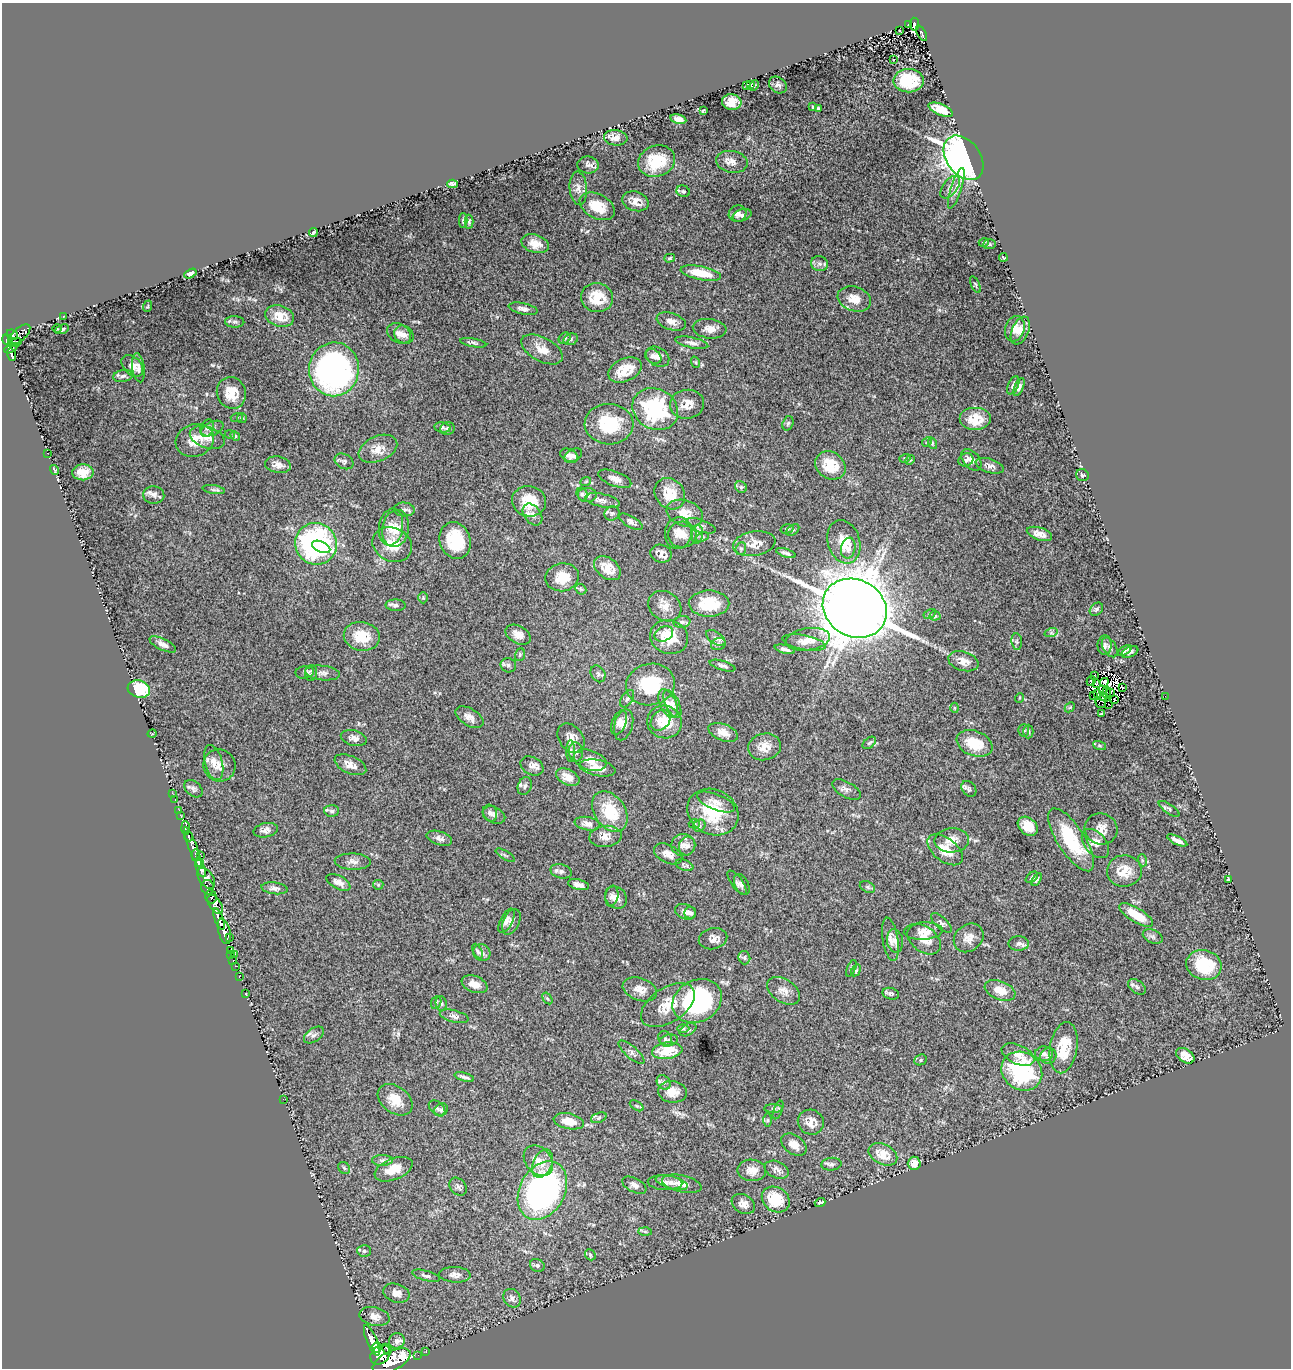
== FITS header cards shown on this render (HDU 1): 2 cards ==
NAXIS1  =                 1289
NAXIS2  =                 1366

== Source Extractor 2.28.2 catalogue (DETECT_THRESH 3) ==
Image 1289 x 1366 px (HDU 1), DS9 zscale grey, 1 PNG px = 1 image px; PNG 1293 x 1370 px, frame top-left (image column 1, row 1366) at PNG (2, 3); each listed source drawn as its Kron ellipse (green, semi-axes under 4 px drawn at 4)
Background 1.48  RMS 0.038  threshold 0.115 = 3 sigma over >= 5 px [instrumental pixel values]
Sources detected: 402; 5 with non-positive FLUX_AUTO (blend fragments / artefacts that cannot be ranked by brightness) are neither listed nor drawn; the other 397 listed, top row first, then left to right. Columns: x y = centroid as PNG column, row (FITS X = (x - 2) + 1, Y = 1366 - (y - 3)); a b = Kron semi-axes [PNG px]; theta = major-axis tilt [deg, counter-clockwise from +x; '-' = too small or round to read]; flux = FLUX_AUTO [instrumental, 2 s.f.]
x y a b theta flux
909 24 2 2 - 10
914 24 6 4 -82 130
900 31 3 2 - 1.9
922 33 8 3 -64 85
894 60 3 3 - 16
909 81 15 11 1 97
747 85 3 2 - 2
751 85 3 2 - 1.7
778 85 10 7 -36 9
754 86 5 3 - 2.7
732 102 10 7 -6 52
813 107 3 3 - 3
818 108 4 3 - 3.4
941 110 13 5 -23 44
703 111 4 3 - 3.4
678 119 8 4 -13 11
616 138 12 7 -4 21
964 158 25 16 -53 1500
657 161 19 15 20 89
732 162 16 11 -9 20
588 165 11 8 -7 9.7
452 184 5 4 - 6.1
950 187 13 7 53 12
578 188 17 8 -85 18
956 188 21 5 72 15
683 191 7 5 -24 5.2
635 201 13 9 -18 26
597 206 19 12 -27 61
737 214 9 8 - 11
742 215 10 6 18 8.3
463 221 7 4 -89 4.6
469 222 7 4 -90 4.2
313 232 4 3 - 5.7
984 242 5 3 - 3
535 244 14 9 -17 27
989 244 6 5 - 4.1
1003 257 4 2 - 2.3
670 258 5 4 - 3.4
819 264 8 7 - 9.7
701 273 20 7 -11 64
190 274 6 4 28 7.9
975 285 9 3 -67 3.4
597 297 16 14 -14 66
854 299 17 12 -17 33
148 306 6 3 71 2.5
523 309 14 5 -12 12
64 316 4 3 - 2
280 316 15 10 -17 46
671 321 15 8 -18 19
235 322 9 6 -2 7.6
57 329 4 3 - 2.1
62 329 7 4 22 5.6
710 329 17 9 -6 23
1015 329 13 9 74 23
1020 331 15 8 67 21
399 333 13 9 -27 17
12 335 6 5 - 520
19 335 13 6 41 600
404 335 10 8 -32 13
565 338 6 5 - 4.9
571 339 7 5 17 5.9
8 340 6 5 - 920
15 342 7 3 14 210
473 343 13 4 -10 6.2
692 343 17 5 -12 11
11 348 7 4 29 420
542 349 22 12 -28 34
12 355 6 4 -72 320
653 356 9 6 -36 8.8
658 357 12 9 -33 16
695 362 6 4 -72 3
132 366 12 8 -44 15
138 368 15 6 -82 12
334 369 27 25 84 840
625 370 17 11 25 56
123 376 10 6 10 8.5
1013 385 10 5 65 8.1
1019 387 9 4 67 8
231 393 16 14 -67 51
687 404 17 14 7 31
655 409 24 20 -31 250
237 417 6 4 18 3.6
242 418 5 5 - 3.5
976 419 16 11 0 48
788 423 7 5 72 5
609 424 24 20 -2 120
443 427 8 5 -8 5.9
207 428 9 6 70 7.7
447 428 7 6 - 7.5
212 429 11 7 24 10
230 435 5 3 - 2.7
235 436 5 4 - 3
207 437 18 10 -18 26
195 440 20 16 20 50
927 442 5 4 - 3.3
932 443 6 3 -73 2.9
378 449 20 12 23 33
47 453 2 2 - 2
569 455 9 6 -23 12
573 456 9 6 32 8.3
905 458 5 3 - 3.2
910 460 5 4 - 3.3
966 460 7 6 - 6
971 460 12 8 -49 13
344 461 10 7 -27 7
278 465 13 8 -10 17
830 465 16 13 -35 68
990 466 14 7 -17 12
55 470 5 2 - 3.3
83 472 10 8 3 27
1082 475 6 5 - 5.5
615 479 17 7 -21 17
586 481 5 3 - 2.4
741 487 6 5 - 5.1
214 490 11 4 -9 6.3
582 494 6 5 - 5.6
670 494 17 14 -49 50
154 495 10 9 - 12
587 495 9 7 0 8.8
529 501 17 15 -10 68
603 501 17 6 -12 13
404 509 10 7 -4 7
612 513 8 7 - 5.8
685 513 19 13 -19 35
533 515 12 8 -52 16
631 522 13 5 -29 10
701 526 15 6 -19 11
391 527 18 12 81 34
396 528 19 13 80 40
787 529 6 4 16 3.8
793 530 7 4 36 4.8
678 533 16 13 82 27
1039 534 13 6 -18 18
682 535 14 13 - 27
697 535 9 5 82 10
702 537 7 4 25 3.8
455 541 19 15 -71 110
844 542 22 16 -73 55
316 544 21 20 - 590
754 544 21 12 10 31
392 545 20 16 -24 59
321 547 10 5 -24 86
848 548 10 7 79 13
741 549 6 5 - 5.1
786 553 10 3 -18 7.5
661 554 11 8 -16 16
607 568 15 10 -37 42
562 577 17 14 10 52
581 589 6 5 - 3.9
423 598 6 5 - 2.9
709 604 20 13 0 88
395 605 10 5 -1 6.7
665 606 17 14 -33 28
855 608 33 28 -30 9000
1096 609 7 5 44 5.2
930 614 6 4 29 3.7
935 616 5 4 - 4.1
682 622 8 5 8 8.6
1051 633 7 4 18 5.3
664 634 10 7 27 16
518 635 13 8 -29 20
362 636 18 14 -11 71
669 637 19 17 -20 75
716 638 11 6 -35 10
808 639 22 11 8 33
1017 642 8 5 -83 6.1
804 643 22 7 -11 22
163 644 14 5 -26 12
718 644 8 6 21 8
1105 645 9 7 87 7.7
1110 647 11 6 -59 9.8
785 649 10 3 -14 8.5
1125 651 8 4 34 6
1130 652 9 5 24 6.8
520 655 6 5 - 4
963 661 15 9 -16 25
508 665 8 7 - 7.3
723 666 13 4 -16 7.8
305 672 9 6 9 6
311 673 8 6 85 5.7
323 673 17 7 -6 13
598 674 9 7 -59 8.4
1094 675 2 2 - 1.5
1091 681 5 2 - 2.8
1104 682 4 4 - 21
1096 683 3 2 - 1.5
650 685 24 20 11 140
1122 687 4 2 - 2.4
139 689 11 8 -14 130
1103 690 4 3 - 5.5
1111 692 4 3 - 3
1098 693 3 2 - 5.5
1107 693 6 2 -82 4.1
1094 695 2 2 - 1.8
1165 696 2 2 - 12
1104 697 4 3 - 3.6
1019 698 5 3 - 2.2
627 699 10 5 56 7.7
1114 699 3 2 - 2.7
1101 703 5 3 - 0.41
668 704 15 8 -65 19
672 704 15 7 -63 15
1109 704 2 2 - 2.8
1070 707 6 4 44 3.2
954 708 5 3 - 2.6
1102 714 4 3 - 3.9
469 717 15 8 -30 18
661 720 11 8 51 24
664 722 17 16 - 62
619 723 13 7 68 15
624 725 16 9 75 19
1024 730 6 5 - 4.8
723 732 15 8 -21 24
1028 732 7 5 -88 5
152 734 5 3 - 1.9
354 738 13 7 -15 14
571 738 16 12 -53 24
869 743 8 5 38 4.8
975 743 19 12 -21 70
1099 745 7 3 -19 3.2
765 747 16 13 13 32
571 751 11 4 90 6.4
576 752 9 7 -81 9.8
590 760 17 10 -18 24
214 763 18 9 -76 23
219 765 16 16 - 30
350 765 17 8 -23 21
532 766 12 8 -28 15
597 768 18 8 -11 33
568 777 12 7 -26 25
525 786 9 6 68 7.6
193 789 10 7 -41 7.6
969 789 9 6 -49 6.8
846 790 16 7 -29 12
172 793 3 2 - 11
175 799 2 2 - 14
716 802 20 8 -22 21
1169 809 12 4 -34 5.5
179 810 2 2 - 24
332 811 7 5 -2 6.2
610 811 22 15 -55 95
713 812 26 22 -30 120
490 813 8 7 - 8.5
180 815 2 2 - 19
494 815 11 8 -26 10
587 824 12 6 -10 14
694 824 5 4 - 3.6
699 826 6 5 - 5.6
1028 826 11 8 -42 37
186 828 7 3 -86 480
1101 829 16 15 - 30
266 830 12 7 11 12
188 836 5 4 - 430
605 836 16 10 5 23
439 838 13 6 -18 13
952 840 17 12 3 29
1071 840 36 13 -57 140
1177 840 11 4 -25 13
1095 843 17 10 -49 22
683 845 12 11 - 19
687 846 9 8 - 12
193 847 22 4 -69 2500
945 850 20 11 -37 45
668 854 15 9 -26 21
196 855 5 3 - 710
505 855 11 2 -31 4.2
201 856 2 2 - 66
1142 860 6 4 -72 3.2
353 862 18 8 -2 15
199 863 4 3 - 1500
684 865 9 5 -21 5.7
201 868 10 4 -69 3500
561 871 10 7 -15 10
1124 871 17 16 - 49
1032 877 7 4 40 4.6
206 878 11 7 -55 2200
1037 879 7 4 57 5.6
1228 879 4 2 - 3
338 882 13 6 -27 15
737 882 14 5 -54 8
378 885 5 5 - 2.8
578 885 10 5 -14 12
742 885 11 7 -64 8.5
208 887 7 6 - 900
867 887 8 5 -27 5.6
275 888 13 6 -7 12
612 896 10 6 79 11
211 897 7 5 -87 1400
616 897 12 10 -48 19
215 904 11 6 -57 1500
685 912 10 7 -21 13
690 913 6 6 - 7
1136 915 19 7 -31 61
219 919 11 4 -70 3200
506 921 13 6 63 13
511 922 14 8 65 14
941 923 13 5 -42 8
224 931 13 6 -75 3100
923 931 19 8 3 27
1153 937 10 6 -24 8.8
230 938 3 2 - 240
969 938 16 13 40 23
713 939 14 10 13 16
890 939 22 7 -81 18
924 939 18 12 -37 38
895 941 12 8 -79 12
1019 943 10 7 1 9.5
230 950 4 2 - 65
478 951 8 4 -62 5.1
482 953 9 8 - 11
231 954 2 2 - 31
235 954 3 2 - 42
744 958 7 6 - 5.5
233 960 3 2 - 43
1204 965 18 15 -16 110
235 966 2 2 - 24
851 968 9 4 67 3.7
856 970 6 4 56 3.4
239 977 2 2 - 19
474 984 13 8 -21 23
1137 987 10 6 -35 8.6
640 989 18 11 -19 29
1000 990 16 9 -21 30
784 991 18 11 -33 23
246 994 3 2 - 1.6
891 994 8 5 -17 6.1
547 998 6 4 -57 3.3
697 1001 26 20 28 400
436 1002 7 5 68 4
441 1003 7 5 -84 6.2
668 1005 30 17 33 66
454 1016 15 6 -14 10
683 1028 6 4 0 4.3
688 1030 9 5 30 7
314 1035 11 6 35 10
665 1039 8 6 -61 7
669 1040 9 5 9 7.5
1064 1048 26 13 80 77
667 1051 15 8 8 80
631 1052 16 6 -41 11
1044 1054 9 7 -3 9.6
1018 1055 17 9 -24 24
1048 1056 8 7 - 8.5
1185 1056 10 6 -33 27
921 1060 6 5 - 4.6
1022 1071 21 18 -36 270
464 1077 10 3 -16 6.9
664 1082 8 6 -55 7.6
672 1092 14 10 -7 28
283 1099 2 2 - 12
395 1100 19 13 -37 48
637 1106 7 4 -32 4.8
437 1108 9 6 -39 7.1
773 1109 9 4 0 6.1
441 1110 7 6 - 7.2
778 1110 10 4 69 5
599 1118 8 5 21 5.6
767 1120 6 4 90 3.9
569 1121 15 7 -12 35
811 1122 13 12 - 28
794 1145 14 9 -35 24
883 1154 15 10 -26 49
382 1160 10 5 0 8
538 1161 17 12 -49 38
914 1163 6 6 - 25
542 1164 15 9 65 27
831 1164 10 6 6 7.7
344 1168 7 5 -47 5.1
394 1169 20 10 22 43
752 1170 14 11 -1 24
777 1170 12 8 -22 13
665 1183 17 7 -3 16
672 1183 16 6 -15 15
682 1184 20 8 -13 26
634 1185 13 7 -27 13
458 1187 10 7 -49 7.8
542 1190 31 22 61 710
776 1199 15 12 -35 95
820 1202 5 3 - 4.9
743 1204 12 9 -31 17
645 1231 6 4 -1 4.6
364 1251 7 6 - 5.8
590 1255 6 5 - 4
537 1265 7 6 - 6.3
455 1275 16 8 -3 16
426 1276 14 5 -15 8.7
396 1293 13 9 -17 21
512 1298 10 8 -57 13
374 1316 15 9 -12 21
372 1340 16 5 -68 5000
397 1341 8 7 - 14
377 1347 6 4 -86 1600
387 1349 6 3 -67 610
426 1351 3 2 - 26
380 1355 11 8 45 4000
418 1355 2 2 - 10
392 1361 21 9 26 9700
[5 non-positive-flux detections neither listed nor drawn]